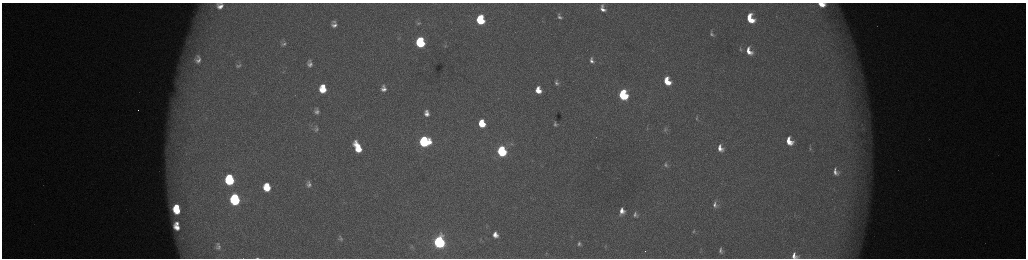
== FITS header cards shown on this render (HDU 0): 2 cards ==
NAXIS1  =                 2048 /fastest changing axis
NAXIS2  =                  512 /next to fastest changing axis

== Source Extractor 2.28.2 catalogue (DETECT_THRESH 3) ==
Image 2048 x 512 px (HDU 0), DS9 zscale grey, zoomed out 1/2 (1 PNG px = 2 x 2 image px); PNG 1028 x 260 px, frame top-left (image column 1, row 511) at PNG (2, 3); no overlay
Background 174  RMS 1.9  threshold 5.8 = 3 sigma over >= 5 px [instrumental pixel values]
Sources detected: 76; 5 cannot appear on this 1/2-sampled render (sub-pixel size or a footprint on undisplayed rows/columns) and are not listed; the other 71 listed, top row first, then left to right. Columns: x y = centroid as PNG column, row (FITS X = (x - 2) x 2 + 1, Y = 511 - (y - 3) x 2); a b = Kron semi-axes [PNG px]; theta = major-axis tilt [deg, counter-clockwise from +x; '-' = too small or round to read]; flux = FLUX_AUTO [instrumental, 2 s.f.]
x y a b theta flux
822 4 9 5 -11 5700
220 6 9 8 - 3800
603 9 8 5 -68 2700
559 17 9 6 -57 1700
776 17 5 2 - 340
480 18 5 3 - 6500
750 19 9 6 -66 12000
480 21 6 5 - 18000
334 22 7 5 -7 1100
419 23 7 4 11 760
334 25 7 6 - 2000
712 34 9 5 -59 1400
399 38 7 4 -13 750
420 42 7 6 - 38000
283 44 8 5 10 1200
445 46 5 4 - 510
740 49 7 4 -74 800
749 51 10 7 -65 5100
198 59 16 11 90 6000
592 60 9 5 -68 2000
310 63 9 7 -86 2300
239 66 7 4 9 880
667 81 7 5 -65 9700
556 82 8 6 -73 1600
383 86 7 5 -89 1400
323 89 8 6 -86 11000
384 89 8 6 -11 2400
538 90 8 6 -75 5900
623 95 7 5 -69 42000
138 110 2 1 - 200
316 111 8 6 -88 1700
427 113 7 5 -77 2600
697 118 6 4 -87 500
482 123 6 5 - 12000
555 124 6 5 - 1100
647 128 5 4 - 500
316 129 8 6 15 1300
665 129 8 6 89 1200
863 129 6 3 -53 560
789 141 8 6 -62 7100
424 142 7 7 - 59000
512 144 6 3 -34 520
357 147 11 5 -66 10000
720 148 7 5 -66 3000
810 149 6 3 -81 570
502 151 6 5 - 52000
666 165 8 5 -83 1100
835 172 7 4 -69 2100
229 180 8 6 -82 36000
308 184 11 9 -77 3000
267 187 8 7 - 12000
235 199 7 6 - 62000
715 205 8 5 -74 1700
177 207 4 3 - 4400
177 211 7 5 -34 9900
622 211 9 6 83 3700
635 215 8 7 - 1800
177 223 4 3 - 1400
177 227 7 4 -39 3700
694 231 7 4 75 710
495 235 6 5 - 3100
340 238 4 3 - 710
439 242 7 6 - 130000
218 244 7 5 -1 1100
579 244 4 3 - 690
605 246 5 1 - 190
219 247 13 9 2 3200
412 247 6 4 -88 550
721 250 7 4 -87 1300
794 256 8 6 -43 2900
257 258 5 1 - 330
At the frame edge (FLAGS 8, measured only in part): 4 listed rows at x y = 822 4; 220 6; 794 256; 257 258
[5 sub-pixel or undisplayed-footprint detections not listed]